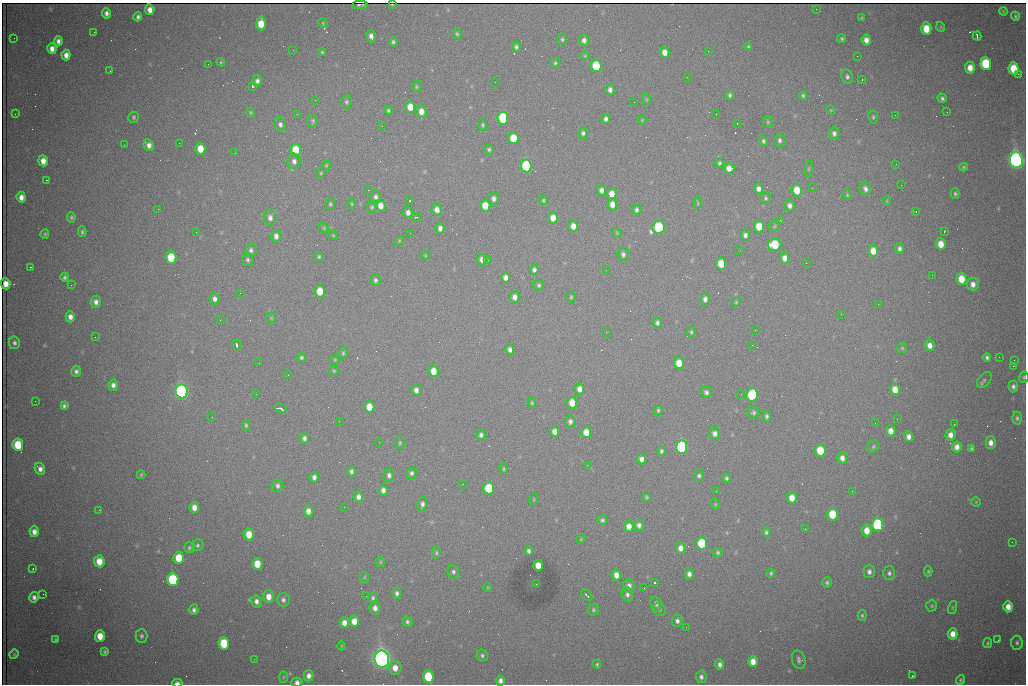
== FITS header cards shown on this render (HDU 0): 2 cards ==
NAXIS1  =                 1024 /fastest changing axis
NAXIS2  =                  682 /next to fastest changing axis

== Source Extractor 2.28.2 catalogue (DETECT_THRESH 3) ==
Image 1024 x 682 px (HDU 0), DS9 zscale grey, 1 PNG px = 1 image px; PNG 1028 x 686 px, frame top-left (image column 1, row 682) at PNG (2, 3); each listed source drawn as its Kron ellipse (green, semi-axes under 4 px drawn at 4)
Background 2170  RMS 28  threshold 84.9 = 3 sigma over >= 5 px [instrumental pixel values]
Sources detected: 387; all 387 listed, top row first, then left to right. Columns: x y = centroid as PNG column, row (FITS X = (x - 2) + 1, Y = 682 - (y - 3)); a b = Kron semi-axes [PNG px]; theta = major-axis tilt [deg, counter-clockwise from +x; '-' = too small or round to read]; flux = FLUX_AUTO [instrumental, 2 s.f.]
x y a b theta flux
360 5 7 2 3 2.8e+03
392 5 3 2 - 1.2e+03
816 9 2 2 - 1.0e+03
150 10 5 4 - 1.4e+04
1003 11 4 3 - 1.8e+03
106 13 5 4 - 7.8e+03
1015 16 4 3 - 3.0e+03
138 17 4 3 - 4.8e+03
862 18 4 3 - 2.4e+03
323 23 5 3 - 1.8e+03
261 24 6 5 - 3.9e+04
941 27 5 3 - 1.5e+03
926 29 6 5 - 4.1e+04
94 32 2 2 - 1.2e+03
457 34 5 4 - 2.8e+03
371 36 6 4 -75 8.8e+03
977 36 4 2 - 4.8e+03
14 38 2 2 - 1.3e+03
562 39 6 5 - 3.6e+03
842 39 5 4 - 2.9e+03
584 40 6 5 - 7.9e+03
866 40 5 4 - 1.2e+04
58 41 5 4 - 7.7e+03
393 42 5 4 - 3.8e+03
516 47 5 4 - 4.5e+03
748 47 4 4 - 2.8e+03
52 49 5 4 - 1.3e+04
293 50 2 2 - 8.1e+02
708 51 2 2 - 7.4e+02
322 52 4 3 - 2.4e+03
665 52 5 4 - 1.6e+04
66 55 5 4 - 1.3e+04
585 56 4 4 - 2.0e+03
857 56 2 2 - 2.2e+03
221 62 4 4 - 2.0e+03
555 63 5 4 - 3.0e+03
208 64 2 2 - 2.9e+03
986 64 6 5 - 1.3e+05
596 66 6 5 - 9.5e+04
970 68 6 5 - 1.9e+04
1014 69 6 5 - 5.5e+04
110 71 2 2 - 8.5e+02
1018 74 2 2 - 1.5e+04
687 77 2 2 - 1.1e+03
847 77 7 5 -77 5.4e+03
862 79 3 2 - 4.0e+03
257 81 5 5 - 6.5e+03
495 82 2 2 - 7.2e+02
252 86 3 3 - 9.3e+04
417 87 5 4 - 2.6e+03
610 90 5 4 - 7.1e+03
730 95 4 4 - 4.0e+03
803 95 4 4 - 3.0e+03
942 98 5 4 - 4.2e+03
646 99 6 3 -71 2.3e+03
315 100 2 2 - 1.1e+03
346 102 7 5 81 4.1e+03
634 102 2 2 - 7.4e+02
410 107 6 5 - 2.7e+04
388 110 4 4 - 3.2e+03
831 110 5 4 - 2.0e+03
421 111 6 5 - 1.5e+04
250 112 5 4 - 2.4e+03
947 112 2 2 - 3.2e+03
15 114 2 2 - 9.2e+02
297 114 3 2 - 2.6e+03
716 114 2 2 - 8.7e+02
895 115 2 2 - 7.4e+02
133 117 5 5 - 3.3e+03
873 117 6 5 - 3.5e+03
503 118 6 5 - 1.9e+05
606 119 5 4 - 6.4e+03
642 120 4 4 - 1.9e+03
313 121 6 5 - 3.3e+03
768 122 5 5 - 2.4e+03
737 123 2 2 - 1.1e+03
280 124 7 5 -77 6.2e+03
483 125 5 4 - 3.1e+03
382 126 2 2 - 1.8e+03
583 133 5 5 - 4.5e+03
834 133 6 5 - 6.4e+03
513 138 6 5 - 5.9e+04
779 140 6 5 - 5.7e+03
763 141 5 4 - 3.8e+03
179 143 2 2 - 3.9e+03
124 145 2 2 - 1.9e+03
149 145 6 5 - 9.6e+03
200 149 6 5 - 3.4e+04
489 149 5 5 - 3.5e+03
296 150 6 5 - 7.9e+04
235 153 3 2 - 1.4e+03
1016 160 8 6 -83 1.4e+06
43 161 5 4 - 1.8e+04
294 161 8 6 -78 8.2e+03
719 163 4 3 - 3.6e+03
896 164 2 2 - 1.5e+03
326 165 5 4 - 2.3e+03
526 166 6 5 - 2.3e+05
964 167 4 4 - 2.4e+03
729 168 5 5 - 1.4e+04
809 169 8 4 82 2.5e+03
321 173 4 3 - 2.0e+03
47 180 2 2 - 1.7e+03
901 185 2 2 - 1.5e+03
812 188 3 2 - 3.1e+03
758 189 5 4 - 8.5e+03
865 189 7 5 -66 6.7e+03
368 190 2 2 - 8.4e+03
601 190 5 4 - 9.7e+03
797 190 6 5 - 3.8e+04
612 194 6 5 - 2.1e+04
955 194 5 4 - 3.0e+03
847 195 5 4 - 2.1e+03
21 197 5 4 - 1.3e+04
376 197 6 5 - 5.5e+03
766 198 6 5 - 3.8e+03
494 199 6 5 - 7.2e+03
543 200 5 4 - 2.7e+03
409 201 2 2 - 1.7e+03
887 201 5 3 - 1.4e+03
698 203 6 4 90 2.3e+03
330 204 6 5 - 3.4e+03
352 204 4 4 - 2.0e+03
612 204 6 5 - 1.4e+04
381 206 6 5 - 1.7e+04
485 206 6 5 - 3.5e+04
789 206 6 5 - 7.5e+03
372 207 6 5 - 3.2e+03
158 209 2 2 - 8.7e+02
437 209 6 5 - 1.1e+04
637 210 5 4 - 5.2e+03
408 212 6 5 - 8.9e+03
916 212 4 2 - 1.5e+03
71 217 5 4 - 3.3e+03
416 217 5 3 - 1.7e+03
270 218 7 6 - 8.4e+03
553 218 6 5 - 2.2e+04
780 220 3 2 - 2.5e+03
573 226 5 5 - 1.4e+04
774 226 6 4 46 2.5e+03
659 227 7 6 - 2.1e+05
759 227 6 5 - 4.3e+04
324 228 5 4 - 2.2e+03
440 228 5 4 - 8.4e+03
944 231 3 2 - 1.4e+03
82 232 5 3 - 3.4e+03
196 232 2 2 - 9.2e+02
410 233 2 2 - 7.5e+02
617 233 5 4 - 2.1e+03
45 234 4 4 - 2.5e+03
333 235 5 4 - 2.0e+03
745 235 5 4 - 6.9e+03
276 236 6 5 - 8.9e+03
399 241 5 4 - 1.9e+03
775 244 7 6 - 7.9e+04
941 244 6 5 - 2.6e+04
899 248 5 4 - 6.0e+03
251 250 6 5 - 5.7e+03
740 250 2 2 - 9.6e+02
873 251 6 5 - 2.2e+04
623 254 6 5 - 5.8e+03
425 255 5 3 - 1.7e+03
171 257 6 5 - 8.0e+04
319 257 4 3 - 2.9e+03
785 258 5 4 - 1.3e+04
248 260 6 5 - 4.3e+03
482 260 6 5 - 1.1e+04
488 260 3 2 - 2.1e+03
806 263 2 2 - 1.2e+03
721 264 6 5 - 3.8e+04
30 267 3 2 - 1.8e+03
534 270 5 4 - 5.8e+03
606 270 2 2 - 1.3e+03
932 275 2 2 - 1.1e+03
65 277 4 4 - 3.7e+03
506 278 5 4 - 1.0e+04
961 279 6 5 - 3.9e+04
375 280 6 5 - 4.6e+03
6 284 5 4 - 1.8e+04
973 284 6 5 - 1.1e+04
71 285 2 2 - 7.2e+03
539 285 5 5 - 3.7e+03
320 291 6 5 - 4.3e+04
240 293 2 2 - 7.8e+02
515 297 5 5 - 1.0e+04
571 297 5 4 - 2.7e+03
215 299 6 5 - 7.7e+03
705 299 5 4 - 7.4e+03
96 302 6 5 - 8.2e+03
736 302 5 4 - 2.2e+03
878 304 2 2 - 1.2e+03
841 314 2 2 - 2.7e+03
70 317 5 4 - 1.1e+04
271 318 5 5 - 2.2e+03
220 320 2 2 - 1.0e+03
657 323 5 4 - 5.0e+03
755 330 3 2 - 1.6e+03
606 332 2 2 - 9.6e+02
691 332 5 4 - 2.9e+03
95 337 2 2 - 1.1e+03
14 343 6 5 - 5.4e+03
237 345 5 3 - 4.3e+03
752 345 2 2 - 4.4e+03
930 345 6 5 - 1.3e+04
902 348 5 5 - 2.6e+03
510 350 5 4 - 6.9e+03
343 353 6 5 - 3.1e+03
987 357 4 4 - 4.6e+03
999 357 2 2 - 9.2e+02
301 358 5 4 - 3.2e+03
335 360 5 4 - 2.1e+03
1014 360 3 2 - 2.5e+03
259 363 2 2 - 1.8e+03
679 363 6 5 - 2.9e+04
1013 366 2 2 - 1.9e+04
76 371 5 5 - 4.9e+03
334 371 5 4 - 2.3e+03
433 371 6 5 - 2.7e+04
288 375 3 2 - 1.8e+03
1024 377 6 4 80 3.2e+03
984 380 9 5 50 4.3e+03
113 385 5 4 - 7.2e+03
1013 387 6 5 - 5.4e+03
580 389 5 4 - 1.3e+04
895 389 6 5 - 2.2e+04
416 390 5 5 - 9.4e+03
181 391 7 6 - 9.9e+05
706 392 6 5 - 5.0e+03
256 394 2 2 - 1.8e+03
741 394 2 2 - 9.3e+02
752 395 7 5 75 1.4e+05
35 401 2 2 - 1.5e+03
532 403 5 4 - 2.8e+03
572 403 6 5 - 3.6e+04
64 406 4 4 - 4.0e+03
369 407 6 5 - 3.3e+04
281 408 6 3 -31 5.8e+03
658 410 5 3 - 3.1e+03
753 412 6 5 - 4.5e+03
767 416 6 4 86 4.5e+03
212 417 2 2 - 8.5e+02
1017 418 6 4 90 4.2e+03
897 419 2 2 - 1.0e+03
339 421 2 2 - 1.4e+03
570 421 6 5 - 6.5e+03
875 423 3 3 - 1.6e+03
954 424 2 2 - 9.6e+03
246 425 5 4 - 2.8e+03
891 431 5 4 - 1.5e+04
555 432 5 4 - 1.3e+04
586 432 5 5 - 2.2e+04
715 433 6 5 - 8.8e+03
481 435 5 4 - 5.8e+03
950 435 6 5 - 1.1e+04
908 437 5 4 - 1.0e+04
304 438 5 4 - 6.0e+03
379 442 2 2 - 8.0e+02
400 443 6 4 -78 3.0e+03
991 443 6 5 - 1.2e+04
18 445 6 5 - 7.9e+04
682 447 6 5 - 4.1e+05
873 447 6 5 - 3.5e+03
957 447 5 5 - 1.1e+04
971 449 4 3 - 3.3e+03
820 450 6 5 - 6.9e+04
661 451 5 4 - 3.9e+03
842 458 6 5 - 1.0e+04
641 459 5 4 - 8.8e+03
587 465 2 2 - 5.7e+03
40 469 6 5 - 9.2e+03
504 469 5 4 - 2.2e+03
351 471 5 4 - 5.8e+03
411 473 5 5 - 4.6e+03
141 475 4 3 - 2.4e+03
389 475 6 5 - 6.3e+03
699 476 5 5 - 4.0e+03
314 477 5 4 - 7.4e+03
727 478 4 4 - 3.6e+03
463 484 2 2 - 1.3e+03
277 486 6 6 - 5.9e+03
489 488 6 5 - 9.5e+04
383 490 5 4 - 8.0e+03
716 491 3 2 - 2.4e+03
852 491 3 2 - 1.7e+03
358 497 5 4 - 8.7e+03
646 497 4 3 - 2.8e+03
792 498 5 5 - 2.4e+04
534 499 6 3 72 1.6e+03
976 502 4 4 - 2.2e+03
422 504 7 4 77 6.5e+03
715 504 6 3 -72 1.9e+03
194 507 5 4 - 1.4e+04
344 507 2 2 - 4.2e+03
99 510 2 2 - 8.3e+02
308 511 5 4 - 1.2e+04
833 514 6 5 - 8.6e+04
602 520 5 5 - 4.0e+03
639 525 5 5 - 7.1e+03
878 525 6 5 - 3.2e+05
629 527 5 4 - 1.5e+04
805 529 3 2 - 1.5e+03
867 531 6 5 - 2.5e+04
34 532 5 4 - 1.1e+04
766 532 4 3 - 3.7e+03
249 534 6 5 - 3.4e+04
581 539 5 4 - 1.8e+03
1012 542 2 2 - 8.9e+02
702 543 6 5 - 1.0e+05
198 545 6 5 - 3.8e+03
189 548 5 5 - 3.5e+03
681 548 5 4 - 1.3e+04
529 551 4 3 - 5.0e+03
718 552 5 4 - 3.1e+03
436 553 6 4 -88 3.0e+03
179 558 6 5 - 5.0e+04
99 561 6 5 - 3.1e+04
380 562 5 4 - 2.3e+03
257 564 6 5 - 4.1e+04
538 565 5 5 - 2.6e+04
33 569 3 2 - 1.7e+03
928 571 5 4 - 2.7e+03
453 572 7 5 -74 5.1e+03
869 572 6 5 - 7.4e+03
771 573 4 3 - 3.0e+03
889 573 7 6 - 5.7e+03
689 574 5 4 - 7.9e+03
616 575 5 4 - 1.4e+04
364 577 6 4 88 2.0e+03
173 579 6 5 - 2.1e+05
654 583 3 3 - 1.0e+05
827 583 5 4 - 3.7e+03
536 584 2 2 - 1.1e+03
629 586 7 6 - 9.4e+03
487 587 4 3 - 1.5e+03
644 588 2 2 - 1.2e+03
397 593 6 4 86 5.1e+03
43 594 2 2 - 9.7e+03
627 594 7 5 -84 6.4e+03
587 595 6 2 -45 3.4e+03
366 596 2 2 - 7.6e+02
34 597 5 4 - 7.4e+03
269 597 6 5 - 1.8e+04
373 598 5 4 - 3.6e+03
283 600 7 6 - 6.0e+03
256 601 6 5 - 7.8e+03
656 604 7 6 - 7.0e+03
932 606 6 5 - 3.0e+03
952 607 7 3 72 2.4e+03
1008 607 5 4 - 1.8e+04
375 608 6 5 - 1.0e+04
659 609 7 6 - 4.0e+03
194 610 5 4 - 5.8e+03
593 610 6 5 - 3.5e+03
862 615 6 4 -89 2.9e+03
354 621 6 5 - 2.2e+04
677 621 6 5 - 6.6e+03
407 622 5 5 - 4.1e+03
344 623 5 4 - 1.4e+04
686 627 2 2 - 8.5e+02
953 634 5 5 - 1.7e+04
100 636 6 5 - 2.8e+04
141 636 7 6 - 4.7e+03
55 640 4 3 - 2.4e+03
998 640 3 2 - 1.4e+03
224 643 6 5 - 8.7e+04
987 643 5 4 - 2.8e+03
1017 643 7 6 - 5.0e+03
341 646 4 3 - 1.6e+03
105 651 4 3 - 3.1e+03
14 654 5 4 - 2.1e+03
482 655 6 5 - 4.1e+03
254 659 2 2 - 5.5e+03
382 659 8 7 - 1.9e+06
799 660 9 6 -72 5.8e+03
753 662 5 5 - 2.1e+04
597 664 4 3 - 2.8e+03
720 664 5 4 - 7.2e+03
395 668 7 6 - 1.8e+04
309 676 5 5 - 9.2e+03
912 676 3 2 - 1.9e+03
283 677 6 4 88 2.2e+03
428 677 6 5 - 1.2e+05
701 677 6 5 - 6.0e+03
960 680 5 4 - 3.0e+03
500 681 5 4 - 7.9e+03
297 682 5 4 - 9.1e+03
177 683 5 3 - 8.1e+03
At the frame edge (FLAGS 8, measured only in part): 3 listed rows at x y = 1024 377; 297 682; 177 683

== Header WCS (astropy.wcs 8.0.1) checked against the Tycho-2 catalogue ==
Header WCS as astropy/WCSLIB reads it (CRVAL/CRPIX/CD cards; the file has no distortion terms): RA---TAN/DEC--TAN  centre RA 06:56:09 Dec +31:26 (104.04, +31.43 deg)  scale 1.44 arcsec/px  FOV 24.5' x 16.3'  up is -93 deg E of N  parity flipped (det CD > 0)
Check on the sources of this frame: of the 60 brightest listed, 9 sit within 2.2 arcsec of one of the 16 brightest Tycho-2 stars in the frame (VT <= 13.07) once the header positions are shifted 0.45 arcsec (0.28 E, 0.35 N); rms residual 1.22 arcsec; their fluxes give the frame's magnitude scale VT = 24.88 - 2.5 log10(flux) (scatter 0.06 mag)
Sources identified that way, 9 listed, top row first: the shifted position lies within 2.2 arcsec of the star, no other Tycho-2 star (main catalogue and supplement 1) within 4.4 arcsec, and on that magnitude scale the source's flux lands within +1.5 / -3 mag of the star's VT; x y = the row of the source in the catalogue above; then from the Tycho-2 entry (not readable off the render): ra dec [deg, ICRS J2000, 3 dp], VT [Tycho-2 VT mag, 2 dp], TYC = Tycho-2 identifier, HIP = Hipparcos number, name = IAU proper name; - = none
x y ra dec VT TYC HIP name
596 66 103.904 +31.460 12.65 2437-721-1 - -
526 166 103.952 +31.434 11.53 2437-424-1 - -
659 227 103.978 +31.488 11.51 2437-421-1 - -
775 244 103.984 +31.534 11.82 2437-428-1 - -
171 257 104.002 +31.294 13.07 2437-1012-1 - -
181 391 104.065 +31.301 9.89 2437-425-1 - -
752 395 104.055 +31.528 12.03 2437-1294-1 - -
682 447 104.081 +31.501 10.83 2437-37-1 - -
382 659 104.185 +31.385 8.52 2437-370-1 33393 -